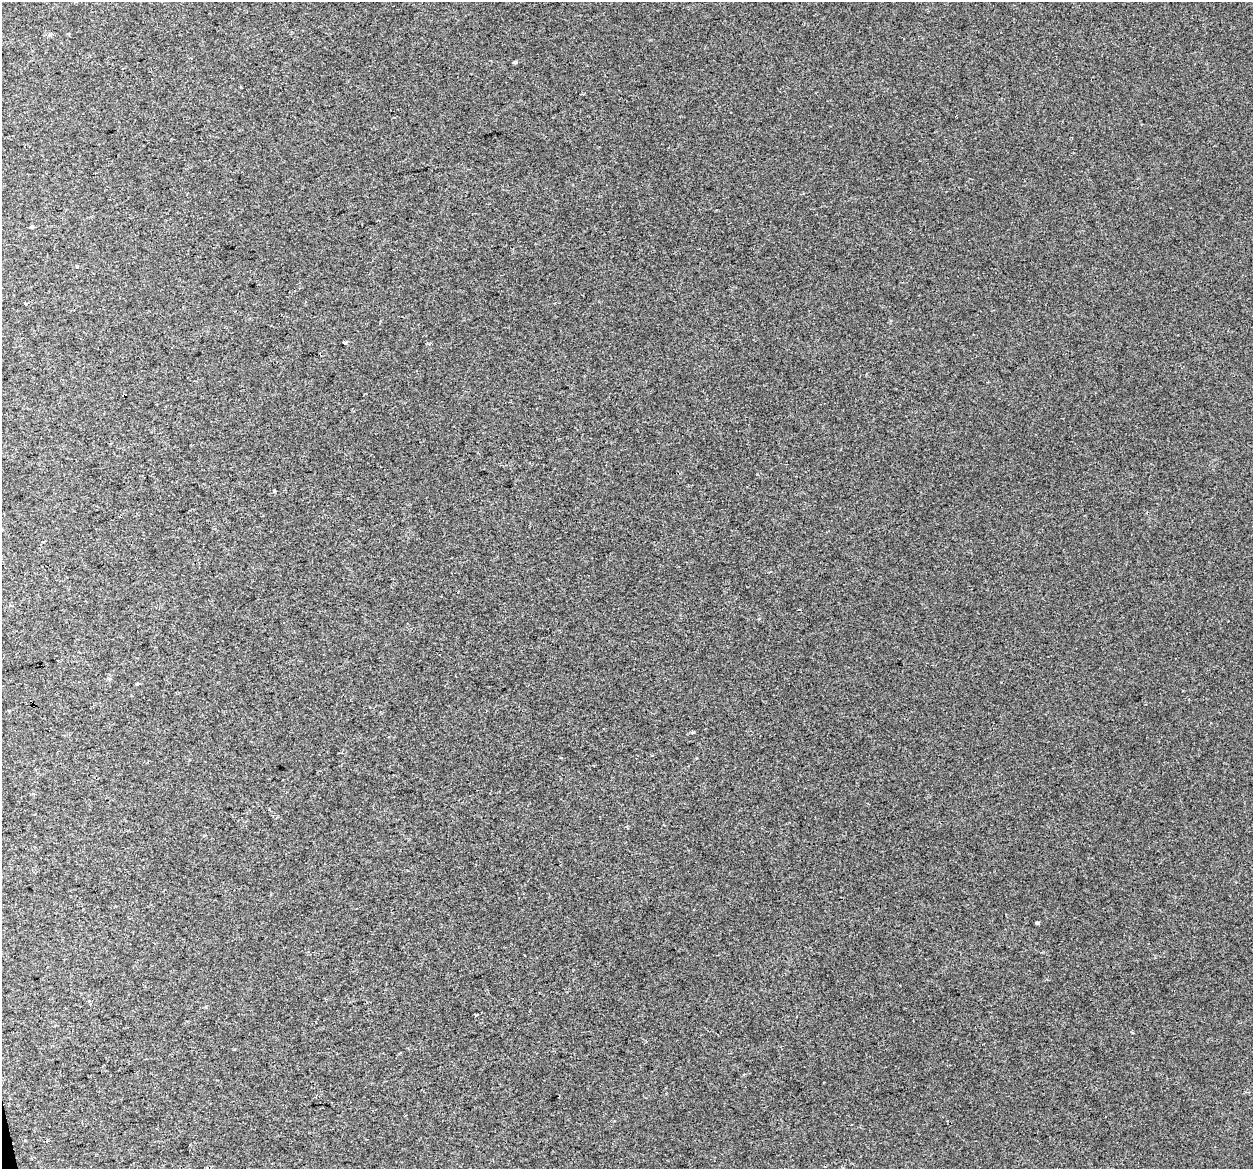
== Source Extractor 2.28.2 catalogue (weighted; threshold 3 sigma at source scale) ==
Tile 7 of 4 x 4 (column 3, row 2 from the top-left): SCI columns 2501-3751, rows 2417-3583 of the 5001 x 4785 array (HDU 1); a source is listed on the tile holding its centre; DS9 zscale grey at full resolution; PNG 1255 x 1171 px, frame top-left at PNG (2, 2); no overlay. Shown black and unused: <1% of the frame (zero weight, under 2 of 3 exposures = <1% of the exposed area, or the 3 px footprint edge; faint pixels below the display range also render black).
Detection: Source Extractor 2.28.2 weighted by HDU 2 'WHT'; one run over the whole footprint, this tile lists its part. Background 0.00647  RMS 0.0062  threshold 0.028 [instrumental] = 3 sigma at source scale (4.5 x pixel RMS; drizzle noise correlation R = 1.50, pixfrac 1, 0.0396/0.0396 arcsec/px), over >= 5 px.
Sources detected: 10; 3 cosmic-ray / hot-pixel residue — not listed; the other 7 listed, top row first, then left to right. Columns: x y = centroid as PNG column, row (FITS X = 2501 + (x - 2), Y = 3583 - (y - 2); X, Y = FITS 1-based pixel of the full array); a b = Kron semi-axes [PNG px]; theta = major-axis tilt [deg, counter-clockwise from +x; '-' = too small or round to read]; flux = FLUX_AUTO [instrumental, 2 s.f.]
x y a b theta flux
515 62 5 3 - 0.92
32 226 4 3 - 3.9
25 303 3 3 - 3.8
344 343 3 3 - 1.7
138 684 4 3 - 1.1
652 756 3 2 - 0.47
1038 923 4 3 - 2.7